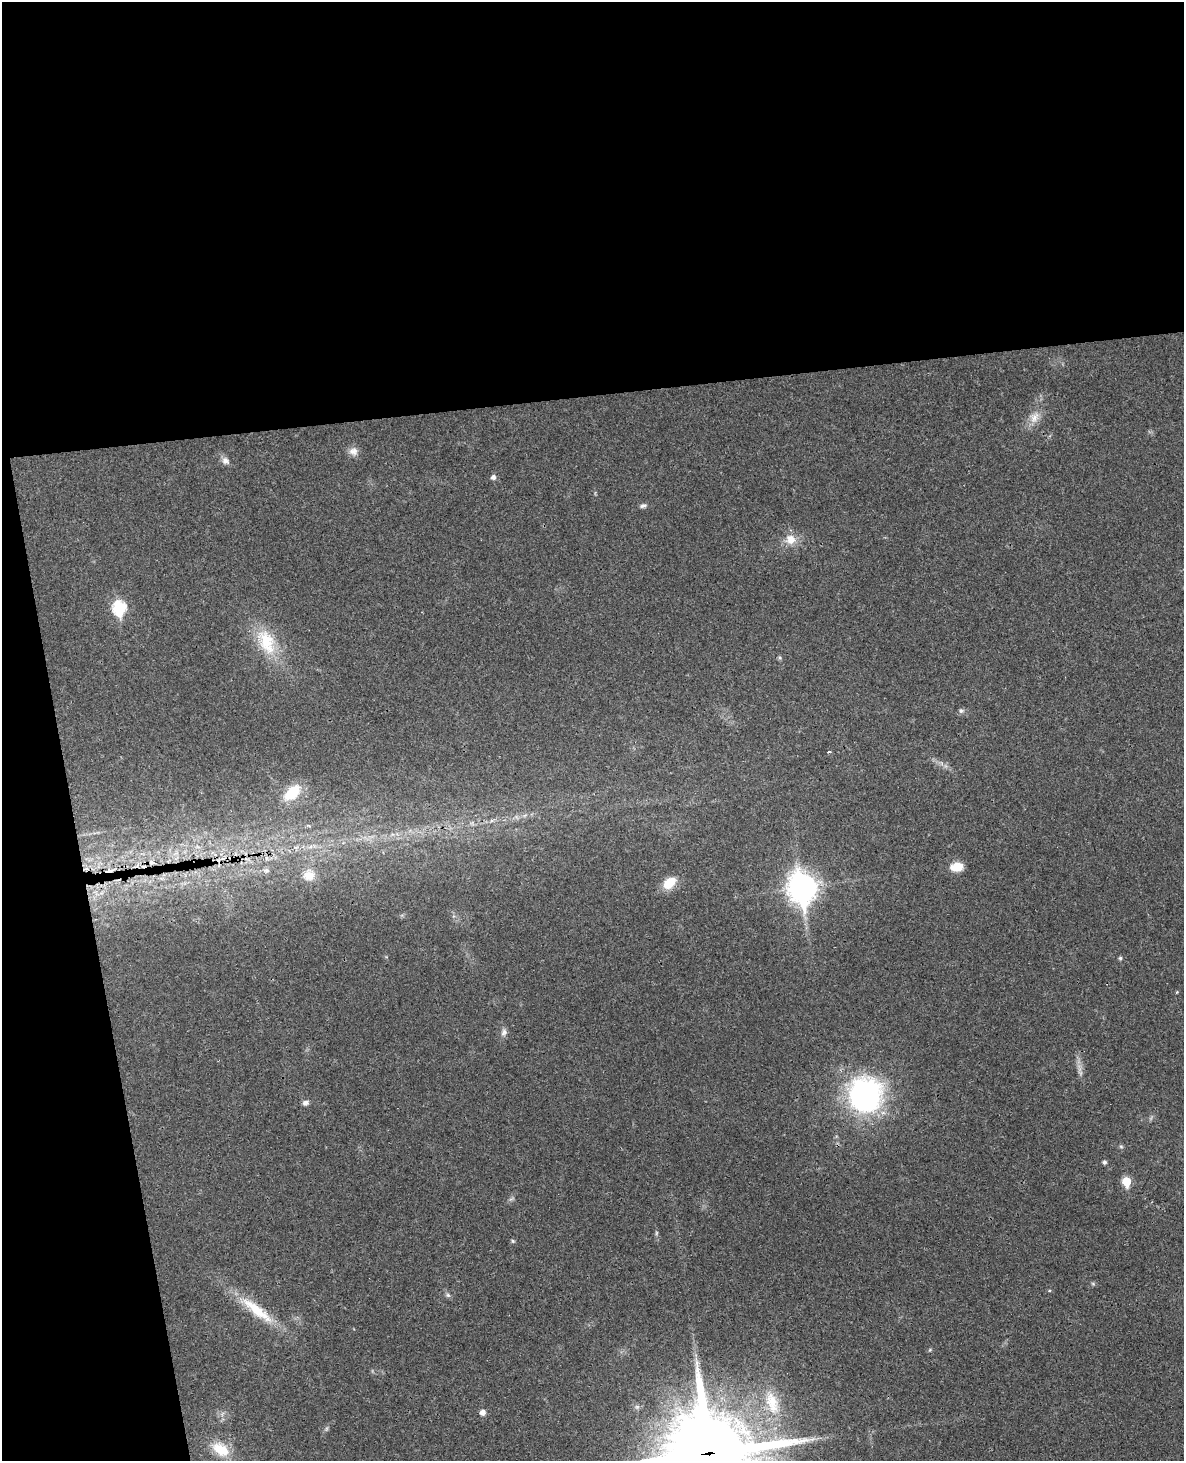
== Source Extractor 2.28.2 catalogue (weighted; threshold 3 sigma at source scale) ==
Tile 1 of 4 x 3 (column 1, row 1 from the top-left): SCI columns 60-1241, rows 3172-4630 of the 4843 x 4777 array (HDU 1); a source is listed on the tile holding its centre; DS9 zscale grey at full resolution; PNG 1186 x 1463 px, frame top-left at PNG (2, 2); no overlay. Shown black and unused: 33% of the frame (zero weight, under 3 of 4 exposures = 6% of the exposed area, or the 3 px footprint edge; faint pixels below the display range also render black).
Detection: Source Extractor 2.28.2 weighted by HDU 2 'WHT'; one run over the whole footprint, this tile lists its part. Background 0.0328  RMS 0.0041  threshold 0.0186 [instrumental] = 3 sigma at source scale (4.5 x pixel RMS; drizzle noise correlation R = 1.50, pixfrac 1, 0.05/0.05 arcsec/px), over >= 5 px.
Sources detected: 43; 2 too faint to see at this stretch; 1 cosmic-ray / hot-pixel residue — not listed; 1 inside a brighter listed object's ellipse — not listed separately; the other 39 listed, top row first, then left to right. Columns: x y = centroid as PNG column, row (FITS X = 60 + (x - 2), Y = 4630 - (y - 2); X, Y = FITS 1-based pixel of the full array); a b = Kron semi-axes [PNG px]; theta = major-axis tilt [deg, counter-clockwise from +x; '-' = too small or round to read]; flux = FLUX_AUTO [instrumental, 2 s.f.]
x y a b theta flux
1034 417 17 12 68 5
353 451 12 10 -6 2.8
225 461 11 9 -43 2.1
493 477 5 5 - 1.5
643 506 10 5 17 1.2
790 539 15 14 - 5.3
119 608 8 7 - 49
266 642 39 22 -64 19
780 658 6 4 -46 0.58
961 711 7 6 - 0.95
829 752 3 3 - 0.73
292 793 24 13 43 12
472 823 7 4 -56 0.87
309 826 6 3 -19 0.51
151 862 7 6 - 1.2
957 867 12 8 8 7.6
266 870 9 6 -1 1.2
309 875 17 14 8 5.2
669 883 14 10 40 8.8
802 888 12 9 -80 520
1120 958 5 4 - 0.77
1177 992 4 3 - 0.37
504 1032 11 7 76 1.7
865 1095 38 35 87 86
305 1103 8 6 26 1.6
1121 1146 6 4 -2 0.61
1104 1162 5 5 - 1.1
1126 1181 6 5 - 16
512 1199 9 3 21 0.61
513 1241 5 5 - 0.6
1093 1284 6 4 -19 0.57
1049 1291 5 3 - 0.44
448 1295 7 5 -22 0.92
257 1310 55 13 -38 17
772 1403 35 17 -74 15
482 1412 5 5 - 2.6
326 1429 7 4 71 0.68
221 1449 24 15 -33 11
710 1454 31 29 -67 5400
Overlapping masked pixels (flux is a lower limit): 1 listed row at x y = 710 1454
Isophote crosses this tile's border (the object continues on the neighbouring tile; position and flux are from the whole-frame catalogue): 1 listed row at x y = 710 1454